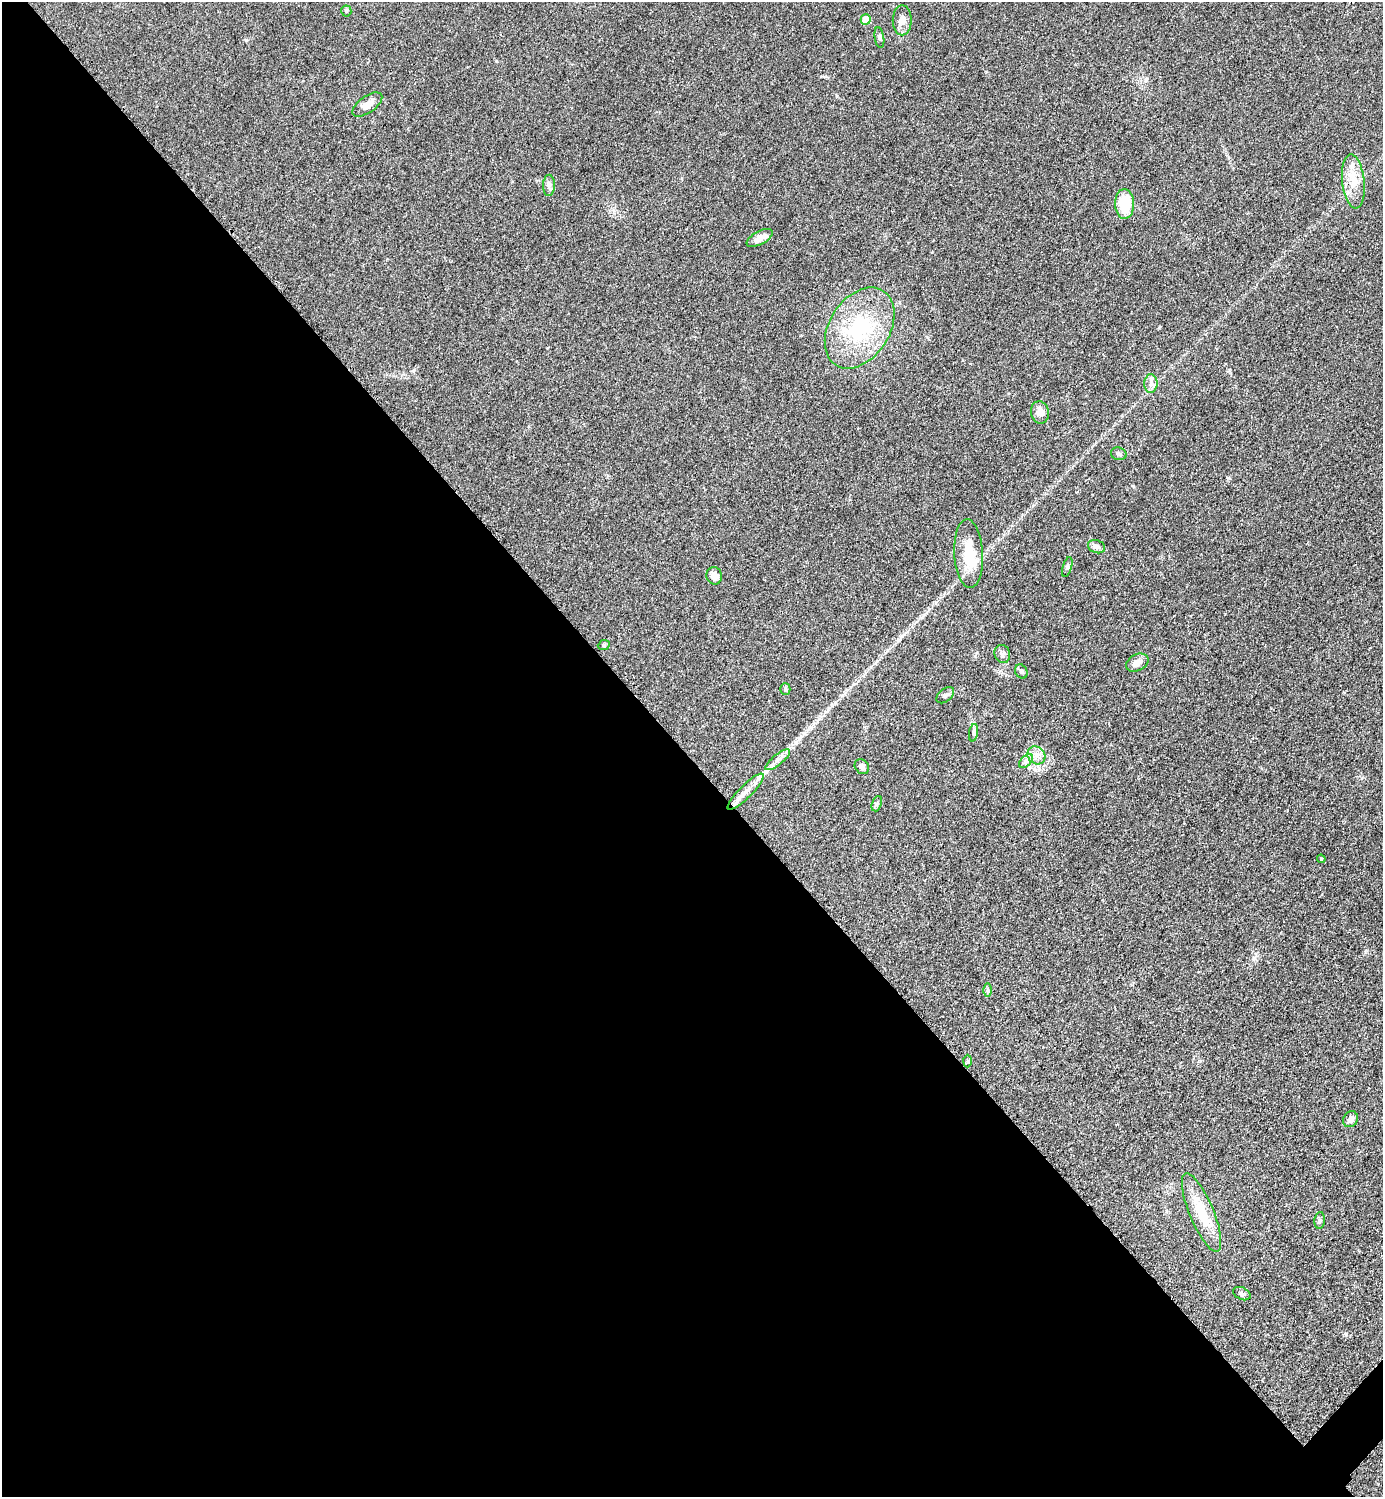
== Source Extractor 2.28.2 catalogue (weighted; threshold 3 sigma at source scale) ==
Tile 9 of 4 x 4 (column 1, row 3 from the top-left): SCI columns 314-1694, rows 1504-2998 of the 6004 x 6004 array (HDU 1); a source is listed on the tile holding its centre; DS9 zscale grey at full resolution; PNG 1385 x 1499 px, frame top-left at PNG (2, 2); each listed source drawn as its Kron ellipse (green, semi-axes under 4 px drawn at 4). Shown black and unused: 50% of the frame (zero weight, under 2 of 3 exposures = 1% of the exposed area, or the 3 px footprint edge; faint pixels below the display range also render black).
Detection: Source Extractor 2.28.2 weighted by HDU 2 'WHT'; one run over the whole footprint, this tile lists its part. Background 0.0782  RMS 0.0082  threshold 0.0367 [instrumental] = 3 sigma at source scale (4.5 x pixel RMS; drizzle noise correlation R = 1.50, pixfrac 1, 0.05/0.05 arcsec/px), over >= 5 px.
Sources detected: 38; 1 inside a brighter listed object's ellipse — not listed separately; the other 37 listed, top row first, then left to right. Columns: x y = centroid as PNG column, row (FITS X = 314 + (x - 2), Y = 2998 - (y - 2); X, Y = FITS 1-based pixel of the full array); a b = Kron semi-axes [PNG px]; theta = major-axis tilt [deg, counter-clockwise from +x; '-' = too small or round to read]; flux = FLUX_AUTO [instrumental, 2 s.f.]
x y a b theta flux
346 11 5 5 - 1.1
866 19 5 5 - 11
902 20 15 9 90 6.1
879 37 10 4 -80 1.7
367 105 17 8 35 7.2
1353 181 27 11 -84 14
549 185 10 6 88 2.8
1124 204 15 9 -88 26
760 238 14 6 28 5.9
860 328 44 30 57 65
1151 384 9 6 90 3.3
1040 412 11 9 -78 5.5
1119 454 8 6 -16 2.2
1096 547 9 6 -20 3.2
969 554 34 14 -87 23
1067 567 10 4 74 1.6
714 576 9 8 - 6.1
604 645 6 4 24 1.3
1002 654 9 7 -72 2.5
1137 663 12 8 28 5.1
1021 671 7 6 - 1.6
785 689 5 5 - 1.2
945 695 10 6 39 2.2
973 733 9 4 80 1.7
1036 755 9 8 - 5
778 760 15 5 39 4.3
1026 761 8 5 45 2.6
862 767 8 6 -48 2.5
746 792 24 6 45 8.3
877 804 8 5 70 1.7
1321 859 4 4 - 0.8
987 990 6 4 90 1.4
968 1061 6 4 88 1.1
1351 1119 8 7 - 4.8
1201 1212 42 12 -68 26
1320 1220 8 5 83 1.5
1242 1294 9 6 -26 2
Overlapping masked pixels (flux is a lower limit): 1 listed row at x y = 1353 181
Unlisted compact peaks at least as high as the median listed source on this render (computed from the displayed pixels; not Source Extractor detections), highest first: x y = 1346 1334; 1133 486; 246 40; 1229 370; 837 96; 1228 478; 835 703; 1254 958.